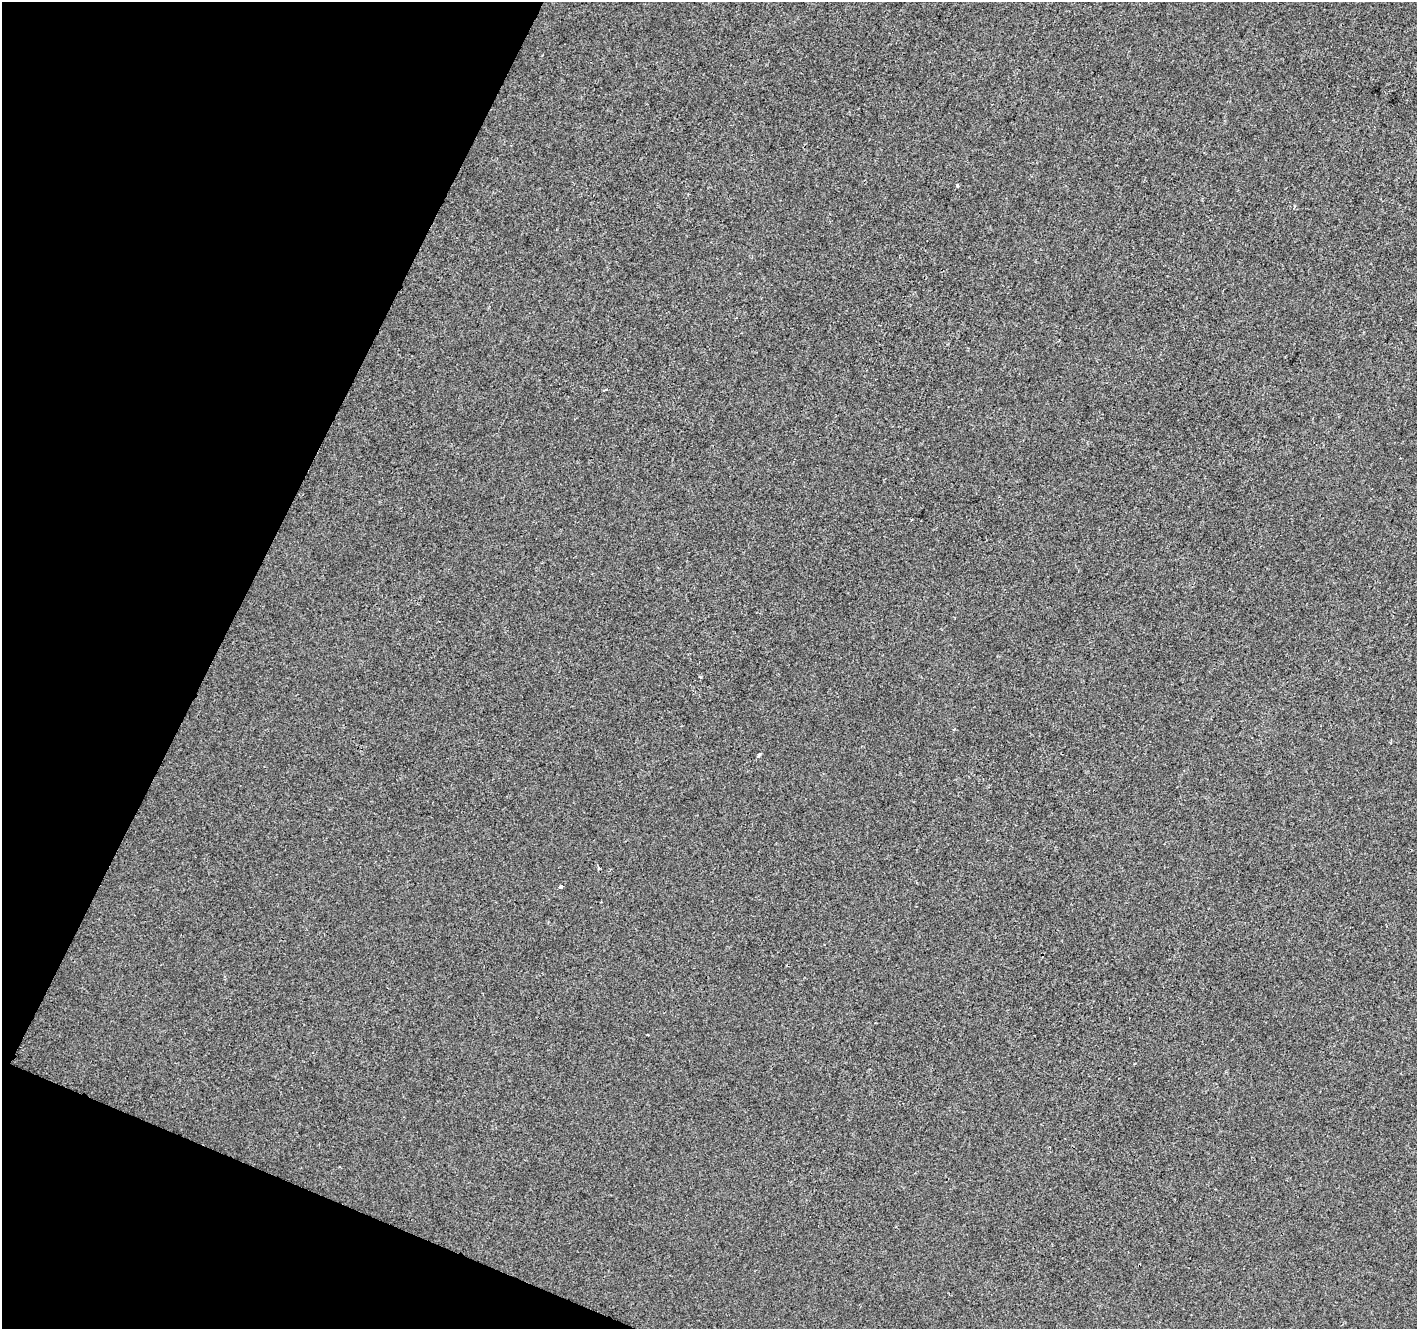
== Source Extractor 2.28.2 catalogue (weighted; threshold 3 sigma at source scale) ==
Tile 9 of 4 x 4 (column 1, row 3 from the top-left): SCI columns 7-1421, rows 1597-2923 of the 5667 x 5782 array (HDU 1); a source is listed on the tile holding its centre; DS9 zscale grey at full resolution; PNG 1419 x 1331 px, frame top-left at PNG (2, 2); no overlay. Shown black and unused: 20% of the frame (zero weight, under 2 of 3 exposures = <1% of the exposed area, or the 3 px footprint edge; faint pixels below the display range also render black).
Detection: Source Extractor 2.28.2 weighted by HDU 2 'WHT'; one run over the whole footprint, this tile lists its part. Background -6.41e-04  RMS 0.0041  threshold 0.0186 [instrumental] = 3 sigma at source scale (4.5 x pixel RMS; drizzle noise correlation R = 1.50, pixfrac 1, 0.0396/0.0396 arcsec/px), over >= 5 px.
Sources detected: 5; all 5 listed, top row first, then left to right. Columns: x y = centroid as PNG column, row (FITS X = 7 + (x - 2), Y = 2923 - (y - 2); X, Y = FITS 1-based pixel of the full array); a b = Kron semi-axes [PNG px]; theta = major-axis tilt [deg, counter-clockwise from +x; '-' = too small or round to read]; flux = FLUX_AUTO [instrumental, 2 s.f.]
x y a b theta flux
957 185 4 3 - 0.77
700 677 3 3 - 0.49
758 755 4 4 - 0.82
560 887 4 3 - 3.1
647 1035 3 2 - 0.45